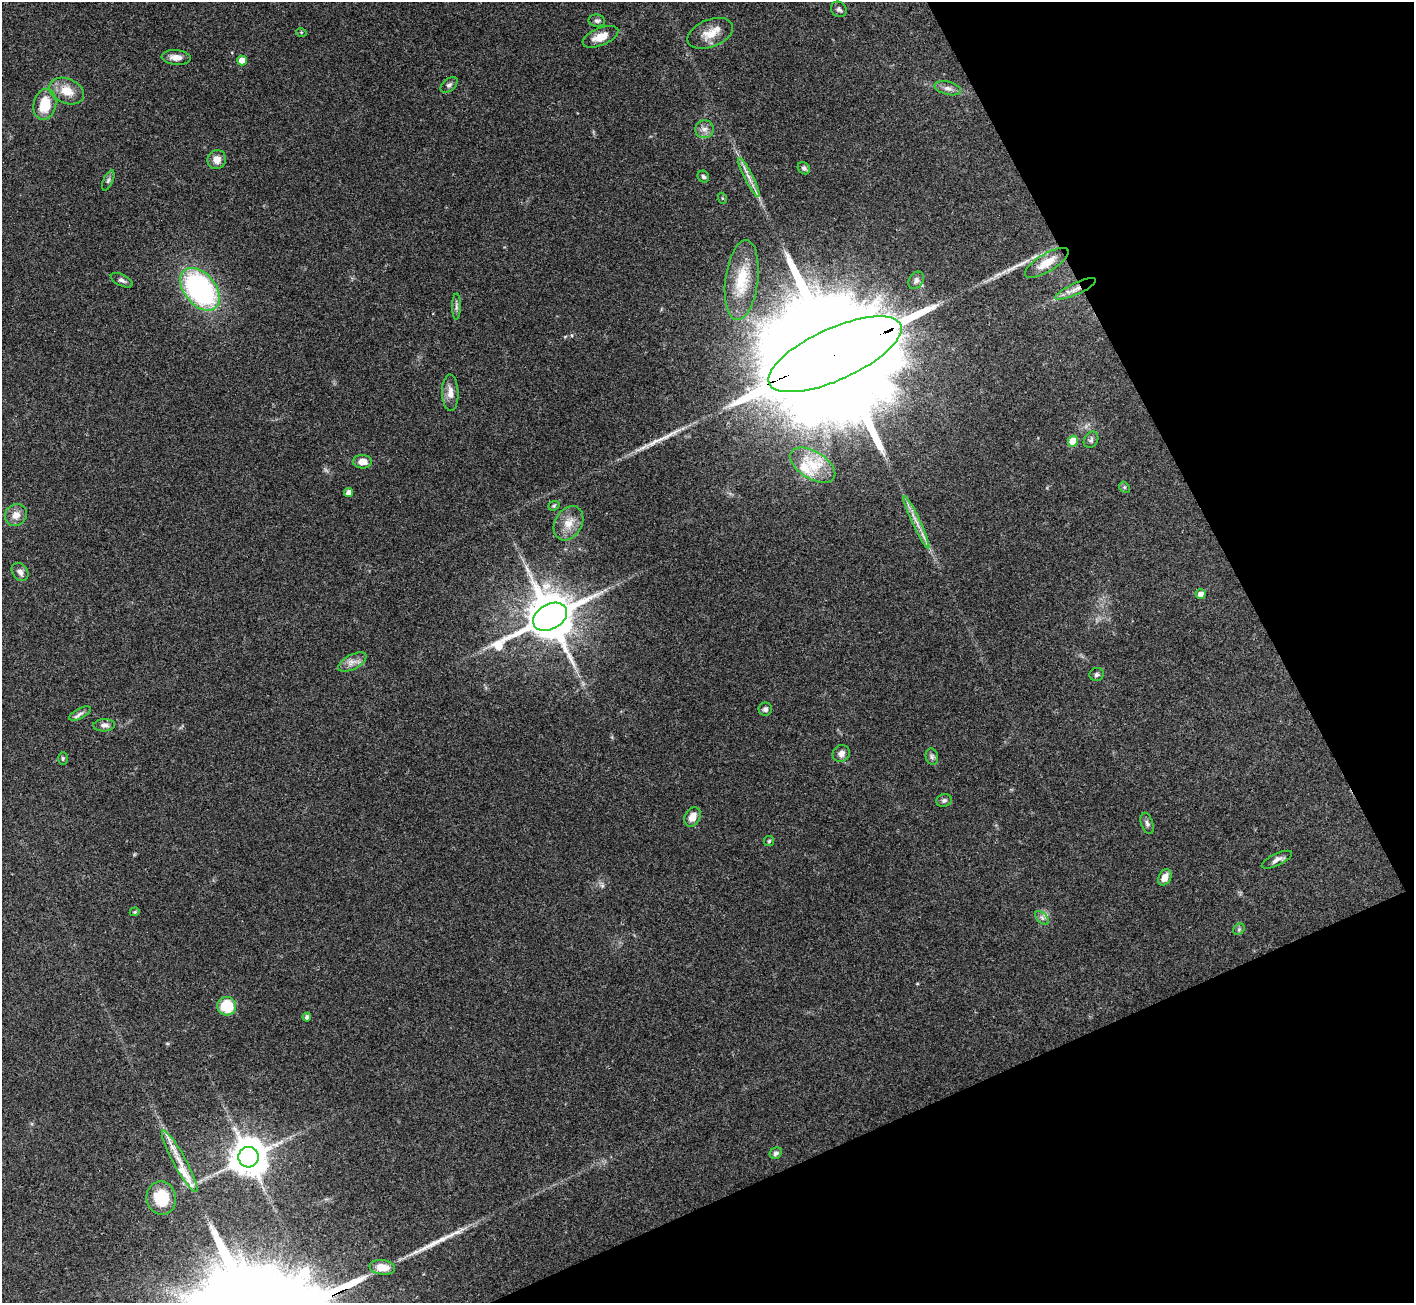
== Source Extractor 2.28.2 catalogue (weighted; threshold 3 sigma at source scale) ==
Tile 12 of 4 x 4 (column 4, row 3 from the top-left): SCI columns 4249-5660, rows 1466-2766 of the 5673 x 5664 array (HDU 1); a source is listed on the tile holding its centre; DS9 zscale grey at full resolution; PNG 1416 x 1305 px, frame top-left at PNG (2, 2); each listed source drawn as its Kron ellipse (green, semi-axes under 4 px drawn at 4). Shown black and unused: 22% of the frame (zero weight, under 3 of 4 exposures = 2% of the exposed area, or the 3 px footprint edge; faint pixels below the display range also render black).
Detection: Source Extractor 2.28.2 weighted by HDU 2 'WHT'; one run over the whole footprint, this tile lists its part. Background 0.114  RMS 0.0059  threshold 0.0265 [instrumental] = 3 sigma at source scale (4.5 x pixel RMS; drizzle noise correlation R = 1.50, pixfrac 1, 0.05/0.05 arcsec/px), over >= 5 px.
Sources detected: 70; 2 long thin detections or spike segments (spike, bleed or trail) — neither listed nor drawn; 4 inside a brighter listed object's ellipse — not listed separately; the other 64 listed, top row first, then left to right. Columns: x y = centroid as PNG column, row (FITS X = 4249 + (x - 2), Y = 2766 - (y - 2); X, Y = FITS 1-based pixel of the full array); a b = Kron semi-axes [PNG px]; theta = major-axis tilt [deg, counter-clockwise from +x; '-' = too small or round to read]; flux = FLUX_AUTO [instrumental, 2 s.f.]
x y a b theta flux
839 9 8 7 - 1.8
597 21 8 6 -9 1.5
301 32 5 3 - 0.53
710 33 24 13 22 9.5
600 37 19 8 23 7.4
176 57 15 7 -5 4.4
242 60 5 5 - 6.3
449 85 10 6 39 1.7
948 88 13 6 -14 2.8
67 91 18 12 -22 9.6
45 104 16 11 77 16
704 129 9 9 - 3.3
217 160 10 9 - 4.8
804 168 7 5 -41 1.6
703 177 6 5 - 1.3
749 178 21 4 -63 4.5
108 180 11 4 66 1.4
722 198 5 3 - 0.56
1047 263 25 9 31 9.9
122 280 12 5 -26 2
742 280 40 16 83 21
916 280 9 6 56 2
200 289 24 15 -50 110
1076 289 22 6 25 5.4
456 306 13 4 89 1.7
835 354 72 26 24 49000
450 393 18 8 -88 5.1
1091 440 9 6 56 1.6
1073 441 5 5 - 12
362 462 9 6 -3 5.2
813 465 25 13 -32 15
1124 487 6 4 -45 0.83
348 492 4 4 - 4
554 506 6 4 21 0.84
16 515 11 10 - 5.2
916 522 29 4 -65 5.7
569 523 18 13 59 8.3
20 572 10 7 -53 2.8
1201 594 5 5 - 3.5
550 617 18 12 29 3300
352 662 15 7 28 4.2
1097 674 7 6 - 1.6
765 709 6 6 - 2.2
80 714 12 5 27 2
104 725 11 6 3 2.4
841 754 9 8 - 3.4
932 757 8 6 -76 1.6
63 758 6 5 - 0.96
944 800 8 6 12 1.5
692 817 10 7 60 5.6
1147 823 11 6 -71 1.9
769 841 5 5 - 0.88
1277 860 16 6 25 3
1165 877 8 6 62 5.4
135 912 5 4 - 0.76
1042 918 8 5 -45 1.6
1239 929 6 5 - 1.1
227 1006 9 9 - 22
307 1017 4 4 - 1.9
776 1153 6 5 - 1.9
248 1157 10 10 - 1700
180 1161 35 6 -61 11
161 1198 17 15 -80 19
382 1267 13 7 -6 8.1
Overlapping masked pixels (flux is a lower limit): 2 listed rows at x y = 1076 289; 835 354